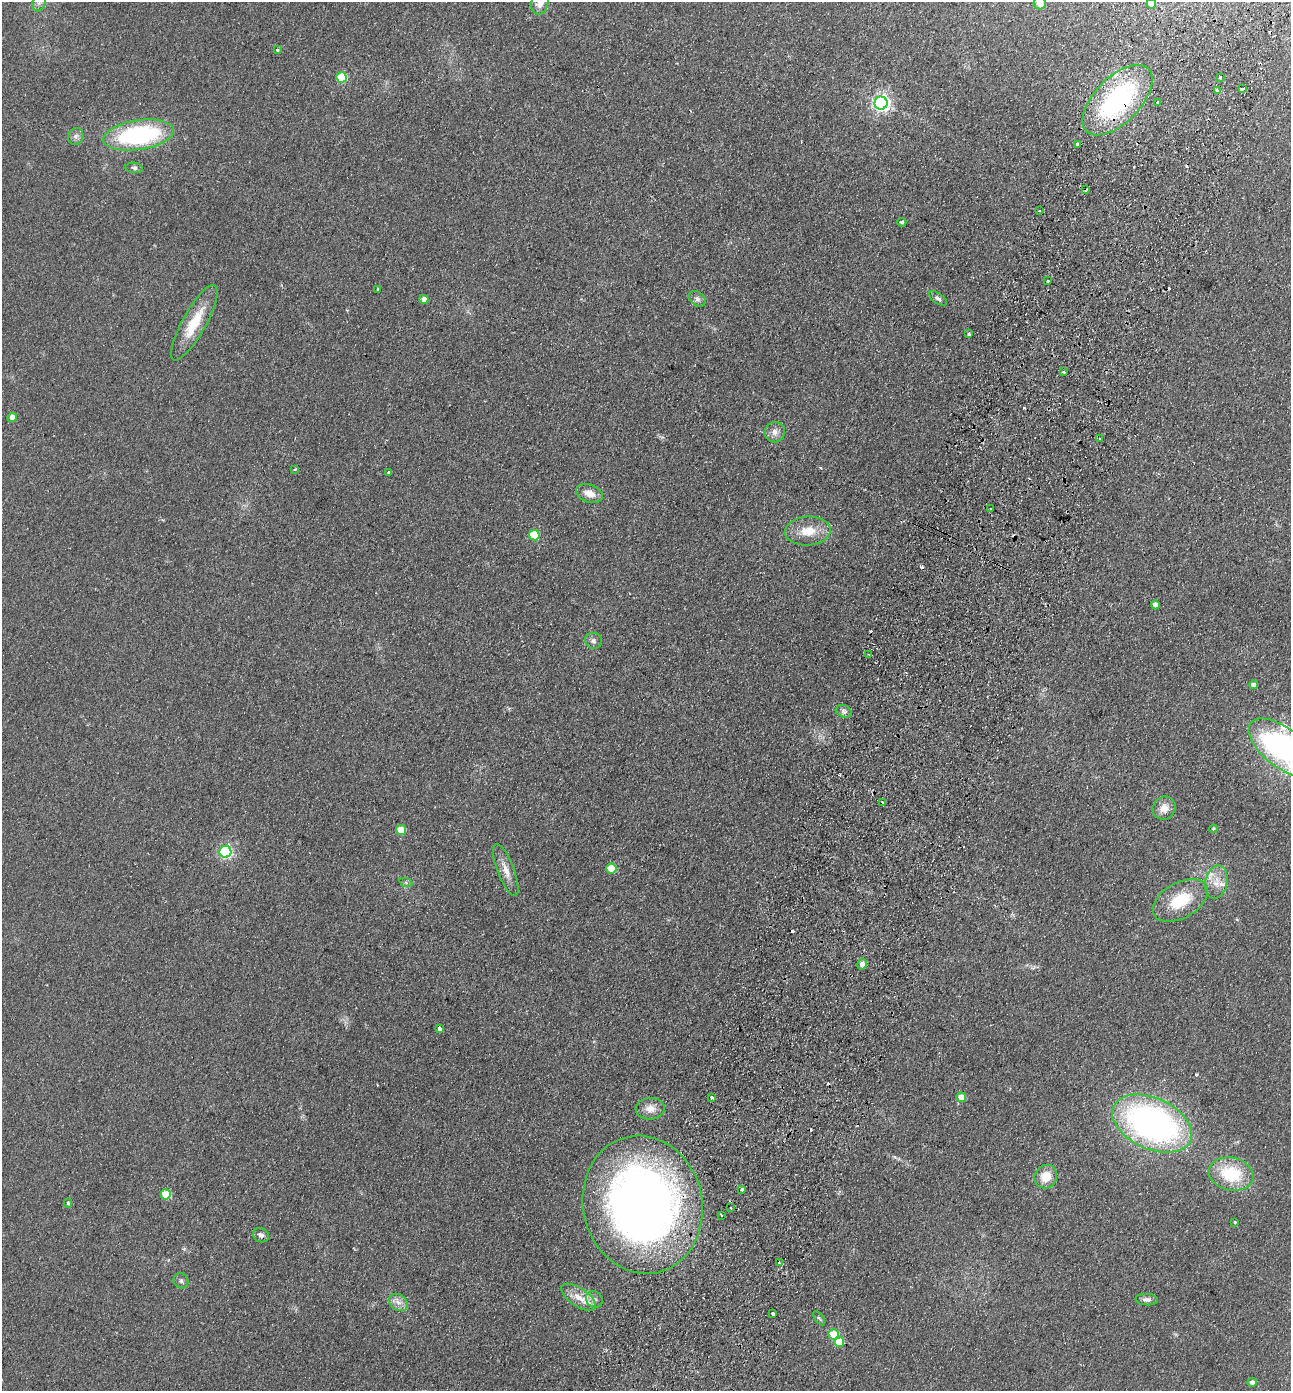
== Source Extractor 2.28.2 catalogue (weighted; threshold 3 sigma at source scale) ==
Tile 10 of 4 x 4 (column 2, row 3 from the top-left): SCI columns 1615-2903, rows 1417-2805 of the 5675 x 5610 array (HDU 1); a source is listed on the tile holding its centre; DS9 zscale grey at full resolution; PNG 1293 x 1393 px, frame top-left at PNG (2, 2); each listed source drawn as its Kron ellipse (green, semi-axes under 4 px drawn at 4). Shown black and unused: <1% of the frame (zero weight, under 2 of 3 exposures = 3% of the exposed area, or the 3 px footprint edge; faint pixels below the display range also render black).
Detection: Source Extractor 2.28.2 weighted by HDU 2 'WHT'; one run over the whole footprint, this tile lists its part. Background 0.132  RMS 0.011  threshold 0.0513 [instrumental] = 3 sigma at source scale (4.5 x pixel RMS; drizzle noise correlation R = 1.50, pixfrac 1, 0.05/0.05 arcsec/px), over >= 5 px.
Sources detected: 91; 9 cosmic-ray / hot-pixel residue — neither listed nor drawn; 3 inside a brighter listed object's ellipse — not listed separately; the other 79 listed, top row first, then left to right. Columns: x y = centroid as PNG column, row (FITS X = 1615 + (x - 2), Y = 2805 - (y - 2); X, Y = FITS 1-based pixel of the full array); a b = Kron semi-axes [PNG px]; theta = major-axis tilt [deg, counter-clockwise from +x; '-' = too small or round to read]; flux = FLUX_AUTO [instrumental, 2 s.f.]
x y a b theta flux
39 3 9 6 69 4
540 3 12 8 80 12
1040 3 6 6 - 7.2
1151 4 5 5 - 16
277 50 3 3 - 1.9
341 77 5 5 - 61
1220 77 3 3 - 3.3
1242 88 3 3 - 27
1217 90 3 3 - 3.9
1118 100 44 23 45 170
881 103 6 6 - 380
1158 103 3 3 - 3.3
139 135 35 15 8 150
76 136 8 7 - 4.1
1077 145 4 3 - 2.2
134 168 8 5 -8 2.5
1085 189 3 3 - 7
1039 211 3 2 - 1
902 222 4 4 - 2.5
1048 281 3 2 - 1.7
378 289 3 3 - 2.1
938 298 10 5 -35 2.9
424 299 4 4 - 7.3
697 299 9 6 -37 4
194 323 42 11 61 38
969 334 3 3 - 1.5
1063 372 3 2 - 1.4
12 418 4 4 - 11
775 432 10 10 - 6.4
1100 438 3 2 - 1
295 469 3 2 - 2.7
389 473 4 3 - 2.6
589 493 14 8 -20 12
991 509 3 2 - 1.2
808 531 23 14 4 23
534 535 5 5 - 49
1155 605 4 4 - 6.9
593 641 8 8 - 4
869 654 3 2 - 1.5
1254 685 4 4 - 6.7
844 711 8 6 -21 3.7
1282 748 40 19 -38 280
883 802 4 3 - 1.5
1164 808 12 11 - 11
1213 829 4 3 - 1.1
401 830 5 5 - 26
225 852 6 6 - 180
611 869 5 5 - 27
506 870 27 8 -69 12
1216 882 17 11 78 14
406 883 7 4 -20 1.8
1180 900 30 17 30 44
862 964 5 4 - 5.7
439 1029 3 3 - 9.2
712 1097 3 3 - 4.2
961 1097 5 5 - 17
650 1109 14 10 3 10
1152 1124 42 25 -25 380
1231 1174 22 16 -12 53
1046 1177 12 11 - 18
742 1189 3 3 - 6.6
166 1194 5 5 - 37
68 1203 4 4 - 1.8
643 1205 69 59 -77 840
730 1208 3 3 - 3.5
721 1215 3 2 - 1.3
1235 1222 3 3 - 1.1
261 1235 8 7 - 4.1
779 1263 3 2 - 1.1
181 1281 8 7 - 3.3
578 1297 20 9 -34 14
594 1299 9 7 -38 4.6
1147 1299 11 5 -3 4.1
398 1302 10 8 -37 6.7
773 1313 3 3 - 3.2
819 1318 8 4 -54 1.8
834 1334 5 5 - 34
839 1342 5 5 - 24
1252 1382 4 4 - 3.8
Overlapping masked pixels (flux is a lower limit): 3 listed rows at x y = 1118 100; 1085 189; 643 1205
Isophote crosses this tile's border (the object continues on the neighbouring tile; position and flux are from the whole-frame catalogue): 5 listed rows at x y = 39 3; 540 3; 1040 3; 1151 4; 1282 748